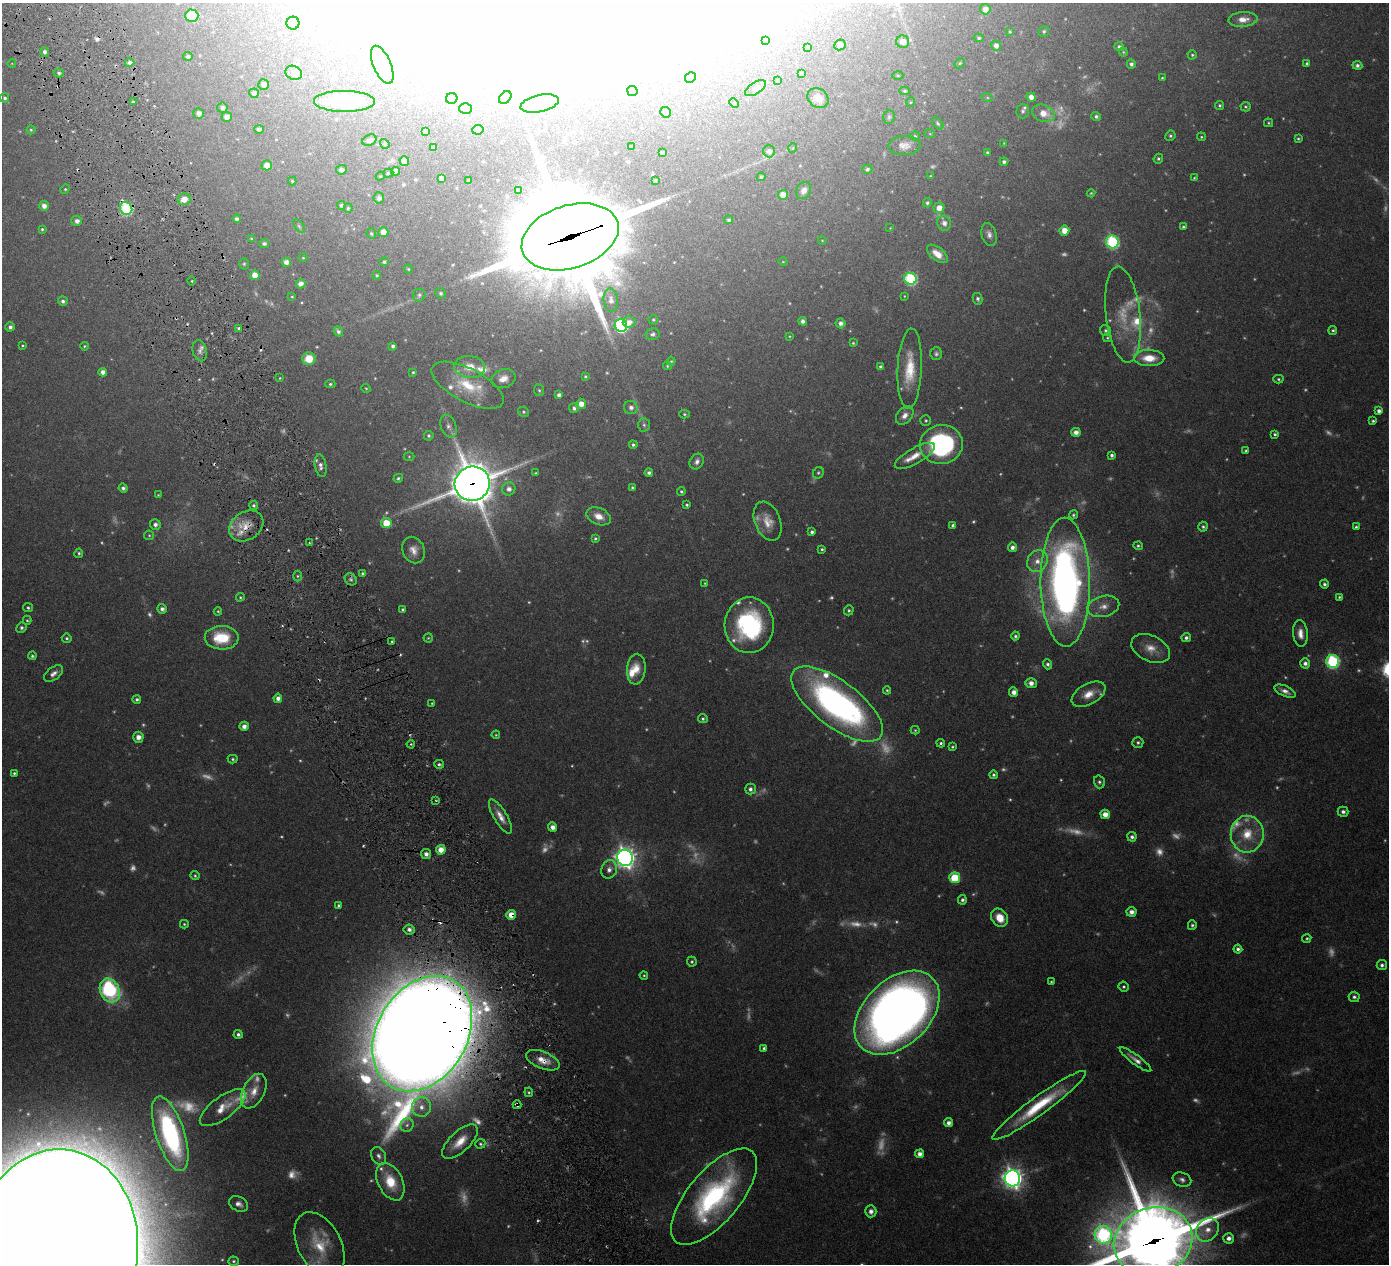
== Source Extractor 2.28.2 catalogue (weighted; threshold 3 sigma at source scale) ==
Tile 11 of 4 x 4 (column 3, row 3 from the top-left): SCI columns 2787-4173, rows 1451-2712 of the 5576 x 5554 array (HDU 1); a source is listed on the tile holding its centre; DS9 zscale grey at full resolution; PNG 1391 x 1266 px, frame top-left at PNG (2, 3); each listed source drawn as its Kron ellipse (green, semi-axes under 4 px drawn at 4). Shown black and unused: <1% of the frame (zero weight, under 3 of 6 exposures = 1% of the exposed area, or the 3 px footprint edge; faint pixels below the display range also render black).
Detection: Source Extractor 2.28.2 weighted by HDU 2 'WHT'; one run over the whole footprint, this tile lists its part. Background 0.0801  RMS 0.0034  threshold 0.0139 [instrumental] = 3 sigma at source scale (4.09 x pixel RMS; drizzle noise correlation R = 1.36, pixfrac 0.8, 0.05/0.05 arcsec/px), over >= 5 px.
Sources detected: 524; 121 too faint to see at this stretch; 31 inside a brighter object's white glare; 8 cosmic-ray / hot-pixel residue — neither listed nor drawn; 12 inside a brighter listed object's ellipse — not listed separately; the other 352 listed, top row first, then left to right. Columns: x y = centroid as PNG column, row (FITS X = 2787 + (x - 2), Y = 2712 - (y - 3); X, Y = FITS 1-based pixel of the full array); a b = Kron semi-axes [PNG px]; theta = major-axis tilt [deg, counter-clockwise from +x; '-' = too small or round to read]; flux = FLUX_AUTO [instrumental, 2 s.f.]
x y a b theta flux
985 9 5 5 - 1.7
192 16 6 6 - 10
1243 19 14 7 3 2.7
293 23 6 6 - 1
1044 31 5 5 - 0.52
1010 32 4 3 - 0.36
979 38 5 4 - 0.49
765 41 3 2 - 0.29
903 42 6 6 - 2.5
840 45 6 5 - 1.5
996 46 5 5 - 1.5
1119 47 5 4 - 0.79
808 48 3 2 - 0.33
45 52 5 4 - 1
1123 52 4 4 - 0.34
1192 55 5 4 - 0.48
188 56 4 4 - 0.71
130 62 4 4 - 1.1
12 63 4 3 - 0.23
960 63 6 4 44 0.34
1307 63 4 4 - 0.57
1131 64 4 4 - 0.88
382 65 20 9 -67 2.6
1357 65 5 4 - 0.97
59 73 5 4 - 0.66
294 73 8 7 - 2.5
801 73 4 4 - 1.1
898 76 5 3 - 0.32
690 77 6 5 - 0.49
1162 78 3 3 - 0.34
777 81 3 3 - 0.42
264 85 5 5 - 1
755 88 12 5 32 1
632 91 5 5 - 3.5
905 91 5 4 - 0.47
254 93 5 4 - 1
505 97 7 5 48 0.68
987 97 6 4 -19 0.43
1031 97 4 4 - 2.3
5 98 5 4 - 0.65
818 98 11 9 -35 2.3
452 99 6 5 - 3.6
344 101 30 10 -1 20
133 102 3 3 - 0.56
911 102 5 3 - 0.27
734 103 5 4 - 0.35
540 104 19 8 12 2.4
1220 105 4 4 - 0.43
1245 107 5 4 - 0.42
222 108 5 5 - 0.99
465 108 6 5 - 2.7
1023 111 7 6 - 0.72
666 112 5 5 - 1.2
199 113 5 5 - 1.6
1043 113 12 8 -20 3.9
1096 116 5 4 - 0.66
227 117 5 5 - 1.7
889 117 7 5 88 0.62
938 123 7 4 -47 0.49
1269 123 4 4 - 0.37
259 129 5 4 - 0.81
31 130 4 4 - 0.39
478 130 5 5 - 0.88
426 131 4 3 - 0.42
930 134 5 3 - 0.24
915 136 4 4 - 0.43
1170 136 5 5 - 0.58
1201 137 4 4 - 0.36
1298 139 3 3 - 0.44
369 140 7 5 25 0.9
1004 143 4 4 - 0.28
385 144 5 4 - 0.57
904 146 16 9 2 2.5
433 147 4 3 - 0.59
632 147 3 3 - 0.48
793 148 5 3 - 0.23
769 151 6 6 - 1.5
987 152 4 4 - 0.48
662 153 4 3 - 0.68
1158 159 5 4 - 0.52
404 161 5 5 - 2.6
1004 162 4 4 - 0.76
267 165 5 5 - 2.5
867 169 5 4 - 0.7
341 170 5 5 - 1.1
396 171 4 4 - 1.6
388 173 5 4 - 0.47
380 176 5 4 - 0.33
930 176 4 3 - 0.23
761 177 4 4 - 0.52
441 178 4 4 - 1.1
1194 178 3 3 - 0.3
655 180 3 2 - 0.32
292 181 4 4 - 0.41
469 181 3 3 - 0.58
65 189 5 4 - 0.38
804 190 9 7 58 1.7
519 191 3 3 - 0.5
1091 193 4 4 - 0.35
783 195 5 5 - 3.1
379 198 5 5 - 1.1
184 199 6 6 - 2.7
927 203 4 4 - 0.56
342 205 4 4 - 0.81
44 206 5 5 - 1.8
126 208 7 6 - 37
348 208 4 4 - 0.42
939 208 5 5 - 2.8
237 219 4 4 - 0.83
729 220 4 4 - 0.66
77 221 5 5 - 1.3
944 223 8 6 -68 1.6
299 226 8 4 -54 0.52
1183 227 4 4 - 0.54
890 228 2 2 - 0.14
42 229 4 3 - 0.45
1064 230 5 5 - 3.5
383 232 5 5 - 2.3
371 234 5 4 - 0.45
989 234 12 7 -75 1.5
570 237 50 31 18 6600
252 239 4 3 - 0.51
822 240 4 3 - 0.21
1112 242 6 6 - 43
264 244 5 4 - 0.77
937 254 12 6 -39 3.2
303 258 4 4 - 0.29
286 262 4 4 - 1.8
384 262 4 4 - 0.56
783 262 4 3 - 0.22
244 264 6 5 - 0.42
408 269 4 4 - 0.34
255 275 5 4 - 3.9
377 275 4 4 - 0.45
910 279 6 6 - 38
192 281 4 3 - 0.32
301 284 5 4 - 1.7
441 293 5 5 - 0.65
419 295 6 6 - 0.68
904 296 4 2 - 0.23
292 297 4 3 - 0.3
978 299 6 4 -77 0.8
611 300 12 7 -85 1.8
63 301 5 4 - 0.86
1123 314 48 17 -83 11
653 320 5 5 - 0.39
803 321 4 4 - 1.2
629 322 6 6 - 1.9
840 323 5 5 - 1.2
621 325 6 6 - 50
10 327 4 4 - 1
239 328 3 3 - 0.62
1105 330 6 5 - 0.6
1333 330 4 4 - 0.55
338 331 5 4 - 0.81
653 334 7 6 - 0.67
789 336 3 3 - 0.25
1107 338 4 4 - 0.4
853 343 4 4 - 0.39
22 345 4 4 - 0.36
84 346 4 3 - 0.35
393 346 4 4 - 0.84
200 351 11 7 -75 1.4
936 354 6 6 - 0.75
1149 358 15 8 0 6.1
309 359 6 6 - 6.1
671 361 4 4 - 0.34
667 366 4 3 - 0.32
880 366 4 4 - 0.6
470 367 15 11 -4 4.8
910 369 40 12 87 9.6
103 372 4 4 - 1.8
413 372 4 4 - 0.36
585 376 3 3 - 0.36
280 378 4 3 - 0.26
503 379 12 9 19 2.7
1278 379 5 4 - 0.43
330 384 5 4 - 0.53
467 385 39 16 -27 12
366 388 4 4 - 0.3
539 390 6 5 - 0.53
559 395 4 4 - 1.2
581 404 5 5 - 2.5
631 407 7 6 - 1.3
574 408 5 5 - 0.85
1379 411 4 4 - 1.3
524 412 6 4 -31 0.46
684 414 5 4 - 0.38
905 415 10 7 47 2
926 420 5 5 - 0.46
1373 421 4 3 - 0.53
644 425 7 5 -88 0.7
449 426 12 7 -68 1.5
1076 432 5 4 - 1.8
1275 434 4 3 - 0.56
429 436 5 4 - 0.64
633 445 4 4 - 0.57
941 445 21 19 7 45
1246 451 3 3 - 0.48
1112 455 4 3 - 0.77
409 456 5 3 - 0.3
915 456 22 8 29 3.9
697 462 8 6 59 1.3
321 466 11 5 -80 1.4
535 473 4 3 - 0.32
649 473 4 4 - 0.89
818 473 6 5 - 0.51
398 478 5 4 - 0.53
472 484 18 17 - 950
632 487 3 3 - 0.44
123 488 4 4 - 0.85
509 489 7 6 - 1.6
681 491 4 4 - 0.49
158 495 3 3 - 0.27
254 505 4 4 - 0.62
687 505 4 3 - 0.49
1073 515 5 4 - 0.51
599 516 12 8 -23 3.3
768 521 20 12 -68 4.5
386 523 5 5 - 7
155 524 5 5 - 1.2
953 525 4 3 - 0.76
246 526 18 14 35 5.9
1203 527 5 5 - 0.66
1356 527 4 3 - 0.56
812 532 4 4 - 0.78
149 535 5 4 - 0.37
595 538 4 4 - 0.5
309 542 4 3 - 0.41
1138 546 4 4 - 0.51
1012 547 5 4 - 1.2
822 549 3 3 - 0.49
413 550 13 11 -66 2.7
79 553 5 4 - 0.55
1037 561 11 9 52 3.3
362 573 3 3 - 0.54
297 576 5 3 - 0.42
351 579 6 5 - 0.72
1065 582 64 24 -89 180
705 583 4 4 - 0.29
1324 584 4 4 - 0.74
240 597 4 4 - 0.37
1339 597 4 3 - 0.42
1104 606 16 10 14 3.4
28 608 5 4 - 0.55
162 609 5 4 - 1.2
403 609 4 4 - 0.58
849 610 5 4 - 0.52
218 611 4 4 - 0.37
27 620 4 4 - 0.41
749 625 28 24 87 40
21 627 5 5 - 0.64
1300 634 13 7 -84 2.6
1015 636 4 4 - 0.59
67 638 5 4 - 0.56
222 638 17 12 -2 11
428 638 4 4 - 0.34
1186 638 5 4 - 0.88
392 642 3 3 - 0.5
1151 648 20 13 -25 4.4
32 656 4 4 - 0.51
1333 661 6 6 - 50
1305 663 5 5 - 1.2
1048 664 5 4 - 0.7
636 669 15 9 85 4.1
54 673 11 6 37 1.5
1031 683 6 5 - 1.9
887 690 4 4 - 0.42
1285 691 11 5 -24 1.6
1014 692 5 4 - 2
1089 694 18 10 29 4.5
278 698 5 4 - 1.6
137 699 4 4 - 0.73
432 703 4 3 - 0.32
837 704 54 23 -37 110
703 719 5 4 - 0.65
244 726 4 4 - 1.7
915 730 4 4 - 0.36
496 735 4 3 - 0.32
138 737 5 5 - 2
1138 742 5 5 - 0.66
941 743 4 4 - 0.6
411 744 4 3 - 0.34
952 747 4 3 - 0.43
233 759 5 4 - 0.49
439 764 5 4 - 0.62
14 773 3 3 - 0.48
994 775 4 4 - 0.58
1099 782 6 5 - 0.73
750 789 5 5 - 1.1
436 800 3 2 - 0.27
1343 812 5 5 - 1.1
1105 814 5 4 - 2.8
500 816 19 6 -59 3
553 827 5 4 - 1.8
1247 834 18 16 -89 8.8
1132 837 4 4 - 0.9
441 850 5 4 - 3.3
426 854 5 5 - 1.5
625 858 8 7 - 230
609 869 9 7 68 1.8
195 876 5 3 - 0.38
955 878 5 5 - 13
962 900 5 4 - 0.77
339 905 3 3 - 0.61
1131 912 5 5 - 1.8
511 915 5 5 - 3.3
1000 918 10 8 -56 4.8
184 924 4 3 - 0.4
1192 925 5 4 - 0.64
409 929 5 5 - 1.1
1307 938 5 4 - 0.53
1238 949 4 4 - 0.87
692 962 5 5 - 0.56
1382 965 5 5 - 0.9
644 975 4 3 - 0.39
1051 982 4 3 - 0.34
1124 987 5 5 - 0.55
110 990 12 9 -64 36
1354 997 5 5 - 0.75
897 1013 50 33 44 370
238 1034 4 4 - 0.85
422 1034 61 45 59 3400
764 1048 4 4 - 0.75
543 1060 18 8 -22 4.2
1135 1060 19 5 -36 2
254 1091 18 11 63 4.1
529 1092 5 4 - 0.43
517 1105 4 3 - 0.87
1039 1105 57 9 36 17
421 1107 10 9 - 2.7
223 1108 27 11 37 5.6
949 1123 4 4 - 1.5
407 1125 7 6 - 0.89
170 1134 39 14 -72 71
460 1142 22 10 43 5.2
480 1144 5 4 - 0.51
920 1154 4 4 - 1.8
379 1156 9 7 -60 1.3
1012 1178 8 7 - 230
1182 1180 9 7 -22 1.3
390 1182 20 12 -64 8.9
714 1197 59 26 50 54
238 1204 10 7 -28 1.7
871 1211 6 5 - 1.5
1207 1230 13 10 49 3.9
1103 1235 9 8 - 53
1229 1238 5 5 - 1.5
1153 1241 40 33 18 2000
319 1244 35 21 -62 11
56 1249 99 82 84 11000
233 1261 5 5 - 0.55
Overlapping masked pixels (flux is a lower limit): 9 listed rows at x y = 126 208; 570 237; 472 484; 246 526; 511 915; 422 1034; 543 1060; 517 1105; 1153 1241
Isophote crosses this tile's border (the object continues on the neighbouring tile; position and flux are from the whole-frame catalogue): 2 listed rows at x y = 1153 1241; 56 1249